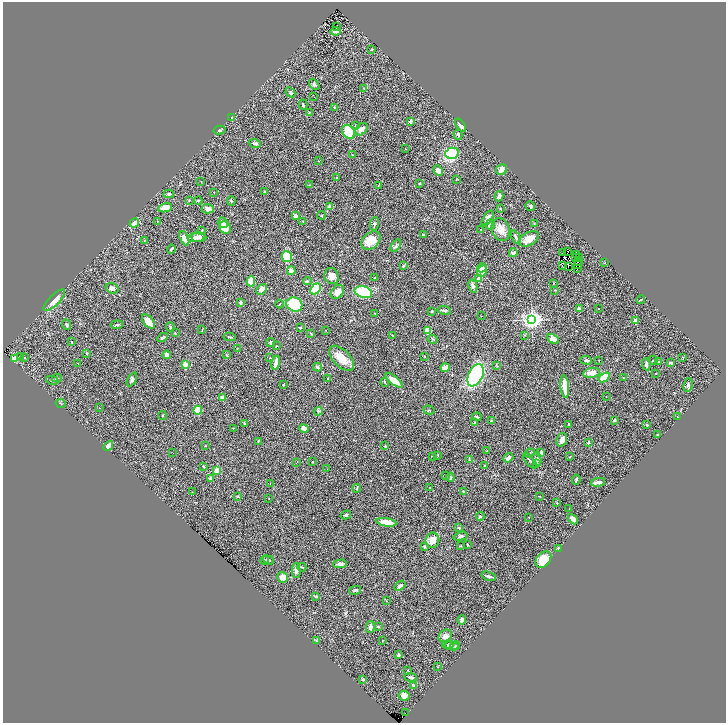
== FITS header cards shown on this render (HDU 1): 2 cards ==
NAXIS1  =                 1447
NAXIS2  =                 1441

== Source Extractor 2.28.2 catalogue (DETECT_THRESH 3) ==
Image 1447 x 1441 px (HDU 1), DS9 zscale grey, zoomed out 1/2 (1 PNG px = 2 x 2 image px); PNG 728 x 725 px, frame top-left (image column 2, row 1441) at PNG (3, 2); each listed source drawn as its Kron ellipse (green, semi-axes under 4 px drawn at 4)
Background 1.15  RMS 0.077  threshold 0.23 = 3 sigma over >= 5 px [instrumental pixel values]
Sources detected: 291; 26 cannot appear on this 1/2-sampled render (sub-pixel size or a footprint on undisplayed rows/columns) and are neither listed nor drawn; the other 265 listed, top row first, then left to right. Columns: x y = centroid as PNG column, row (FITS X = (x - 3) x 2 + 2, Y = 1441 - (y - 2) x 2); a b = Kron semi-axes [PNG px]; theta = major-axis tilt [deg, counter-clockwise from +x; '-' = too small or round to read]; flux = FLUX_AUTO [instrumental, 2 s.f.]
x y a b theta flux
336 26 2 1 - 71
336 31 5 2 - 57
371 49 3 3 - 12
314 85 6 4 -50 27
364 88 3 2 - 6.8
290 92 5 4 - 24
314 97 2 1 - 9.8
303 104 5 2 - 18
334 107 2 2 - 8.8
309 113 4 2 - 9.7
231 118 2 2 - 15
410 121 3 2 - 39
356 125 3 2 - 8
461 125 7 3 -53 56
361 129 7 5 45 68
220 130 6 3 13 21
348 132 7 5 -58 410
458 135 5 3 - 31
255 143 6 3 -22 33
405 149 2 2 - 5.1
452 153 7 5 14 1200
352 155 2 2 - 6.3
319 161 2 2 - 5.6
502 169 6 5 - 84
438 170 5 4 - 76
337 178 2 2 - 17
456 179 2 2 - 9
201 182 3 2 - 5
420 184 3 3 - 13
309 185 3 2 - 8.5
378 185 3 2 - 10
264 191 3 3 - 10
214 192 2 2 - 7
169 194 5 4 - 23
499 196 5 3 - 58
189 200 4 3 - 13
198 201 4 3 - 12
231 201 5 3 - 15
329 206 3 3 - 26
530 206 5 3 - 25
165 208 7 4 12 180
208 209 6 4 -2 83
500 209 3 2 - 7.5
321 215 4 2 - 12
296 216 4 3 - 42
488 218 9 3 56 110
157 221 3 2 - 5.8
303 222 2 2 - 5.6
134 223 5 3 - 110
223 223 6 4 -59 54
374 224 7 4 80 35
490 224 5 5 - 83
534 224 4 3 - 13
225 228 6 5 - 220
501 229 12 8 -69 150
481 230 3 2 - 6.1
202 231 3 2 - 8
423 235 3 2 - 21
196 237 9 4 9 110
199 237 7 4 -6 93
516 237 7 3 -65 39
184 238 8 4 -67 100
529 239 11 6 29 170
144 240 2 1 - 3.8
371 241 11 7 40 210
396 246 7 3 58 27
171 249 4 2 - 22
568 252 2 2 - 6.8
513 253 4 3 - 60
563 253 2 1 - 15
576 255 2 2 - 11
287 257 5 5 - 450
576 257 2 1 - 6.7
579 258 2 1 - 4.2
578 262 3 2 - 2
604 263 3 2 - 5.1
578 264 2 1 - 4.8
404 266 3 3 - 23
562 266 3 1 - 1.5
568 267 3 1 - 3.6
482 268 5 3 - 44
577 269 2 1 - 3.6
291 271 4 4 - 66
482 271 6 4 62 130
332 276 8 7 - 110
375 277 3 2 - 7.9
478 278 3 3 - 34
251 281 5 3 - 360
307 281 4 3 - 14
553 284 3 2 - 9
473 286 6 4 -77 50
112 288 6 5 - 49
262 289 6 4 46 67
315 289 6 4 48 590
555 290 3 2 - 8.5
337 292 8 6 49 98
363 292 9 5 -16 530
54 300 14 5 45 160
641 300 4 2 - 13
240 302 3 2 - 44
280 304 4 2 - 9.5
294 304 8 7 - 750
598 308 2 1 - 6.9
579 309 3 2 - 49
444 310 7 3 -10 30
432 311 3 2 - 12
375 313 2 2 - 5.2
481 316 2 2 - 5.7
532 320 4 4 - 8500
635 321 3 2 - 110
148 322 8 5 -51 170
67 325 5 3 - 30
117 325 6 3 7 19
170 327 4 3 - 22
300 328 3 2 - 15
202 329 3 2 - 6.4
325 330 2 2 - 5.3
428 331 4 3 - 270
175 333 3 2 - 7.3
311 333 3 2 - 14
392 335 3 2 - 6.7
524 335 3 2 - 7.9
163 337 6 3 29 16
230 337 6 2 -8 15
433 339 5 2 - 15
553 339 6 4 -27 100
72 342 2 2 - 11
271 342 4 3 - 21
276 346 2 2 - 6
237 348 3 2 - 6.6
87 353 4 3 - 14
167 355 4 3 - 66
226 355 4 2 - 9.5
21 356 2 2 - 14
425 356 3 2 - 5.4
24 357 2 1 - 9.5
683 357 2 2 - 7.4
270 358 2 2 - 11
342 358 15 8 -45 230
14 359 3 2 - 500
586 360 6 3 -3 28
653 360 5 2 - 10
599 361 3 2 - 4.7
659 362 3 2 - 27
78 363 2 2 - 8.7
276 363 7 3 78 92
670 363 4 2 - 17
646 364 6 3 -84 40
185 365 2 2 - 300
496 365 3 2 - 9.3
317 367 4 4 - 29
445 368 4 3 - 150
591 373 8 5 11 160
656 373 2 2 - 4.9
476 375 12 7 64 2000
604 377 6 3 35 400
57 378 5 2 - 14
624 378 3 2 - 7.6
132 379 7 4 62 32
328 379 4 2 - 10
52 380 6 4 -11 23
394 380 10 4 -38 190
385 382 4 2 - 15
283 385 2 2 - 26
688 385 7 5 81 24
565 387 12 3 -85 250
606 397 2 1 - 3.7
223 398 2 2 - 180
61 403 5 2 - 9.2
99 408 2 1 - 3.6
198 410 4 4 - 260
429 410 6 2 -16 13
318 411 4 4 - 24
162 415 4 2 - 10
477 417 4 2 - 18
677 417 2 1 - 4.9
491 420 3 2 - 9.4
614 420 3 2 - 29
244 423 4 2 - 15
475 423 4 3 - 20
569 424 2 2 - 29
647 425 3 2 - 22
234 428 4 2 - 8.5
304 428 4 3 - 76
657 435 3 2 - 10
562 440 7 5 71 72
258 441 4 2 - 11
588 443 3 3 - 32
108 446 5 3 - 130
205 446 2 2 - 6.3
385 446 2 2 - 37
487 451 2 2 - 4.9
173 453 2 1 - 17
530 453 5 3 - 23
541 453 4 3 - 49
438 455 3 2 - 6.5
432 456 3 2 - 6
570 457 3 2 - 7.7
508 458 5 3 - 61
537 459 7 3 -78 22
469 460 3 3 - 12
530 461 9 3 -51 30
312 462 2 2 - 6.9
296 463 2 1 - 14
537 464 2 2 - 6.1
203 466 2 2 - 46
484 466 2 2 - 16
327 469 2 1 - 3.2
217 471 2 2 - 480
446 476 2 1 - 5.8
450 477 4 3 - 13
211 478 2 2 - 110
576 480 5 2 - 24
598 482 7 3 10 93
270 484 2 2 - 5.3
430 487 2 2 - 16
357 488 4 2 - 11
463 491 4 2 - 9.9
192 492 2 2 - 4.1
539 496 2 1 - 6.4
238 497 4 3 - 14
269 498 2 2 - 5.9
557 503 2 2 - 21
569 509 2 2 - 6
346 515 5 3 - 25
480 516 4 3 - 18
529 517 2 2 - 4.3
573 519 6 3 -46 130
386 522 10 4 -10 180
459 528 3 3 - 25
461 536 7 4 16 38
432 540 7 7 - 140
467 544 3 1 - 8.4
460 546 3 2 - 9.6
424 547 4 3 - 20
558 548 3 2 - 8.7
265 560 5 4 - 16
268 560 6 3 -19 26
543 560 9 6 48 300
340 564 7 4 3 47
302 567 4 2 - 11
296 571 7 4 -88 59
489 576 7 3 -17 34
282 577 5 5 - 130
400 586 6 3 37 43
355 590 6 3 14 29
316 596 4 2 - 29
386 601 3 2 - 7.6
462 620 5 3 - 43
378 626 4 2 - 11
370 627 6 4 84 52
445 636 7 6 - 64
317 641 4 3 - 11
382 641 2 2 - 6.3
448 645 5 3 - 19
452 646 7 4 -13 37
455 646 5 3 - 16
398 655 2 2 - 32
438 667 2 1 - 4.3
407 670 2 2 - 14
410 677 6 3 -5 19
363 679 2 2 - 67
413 685 3 2 - 29
404 696 5 5 - 81
405 713 2 1 - 20
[26 sub-pixel or undisplayed-footprint detections neither listed nor drawn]